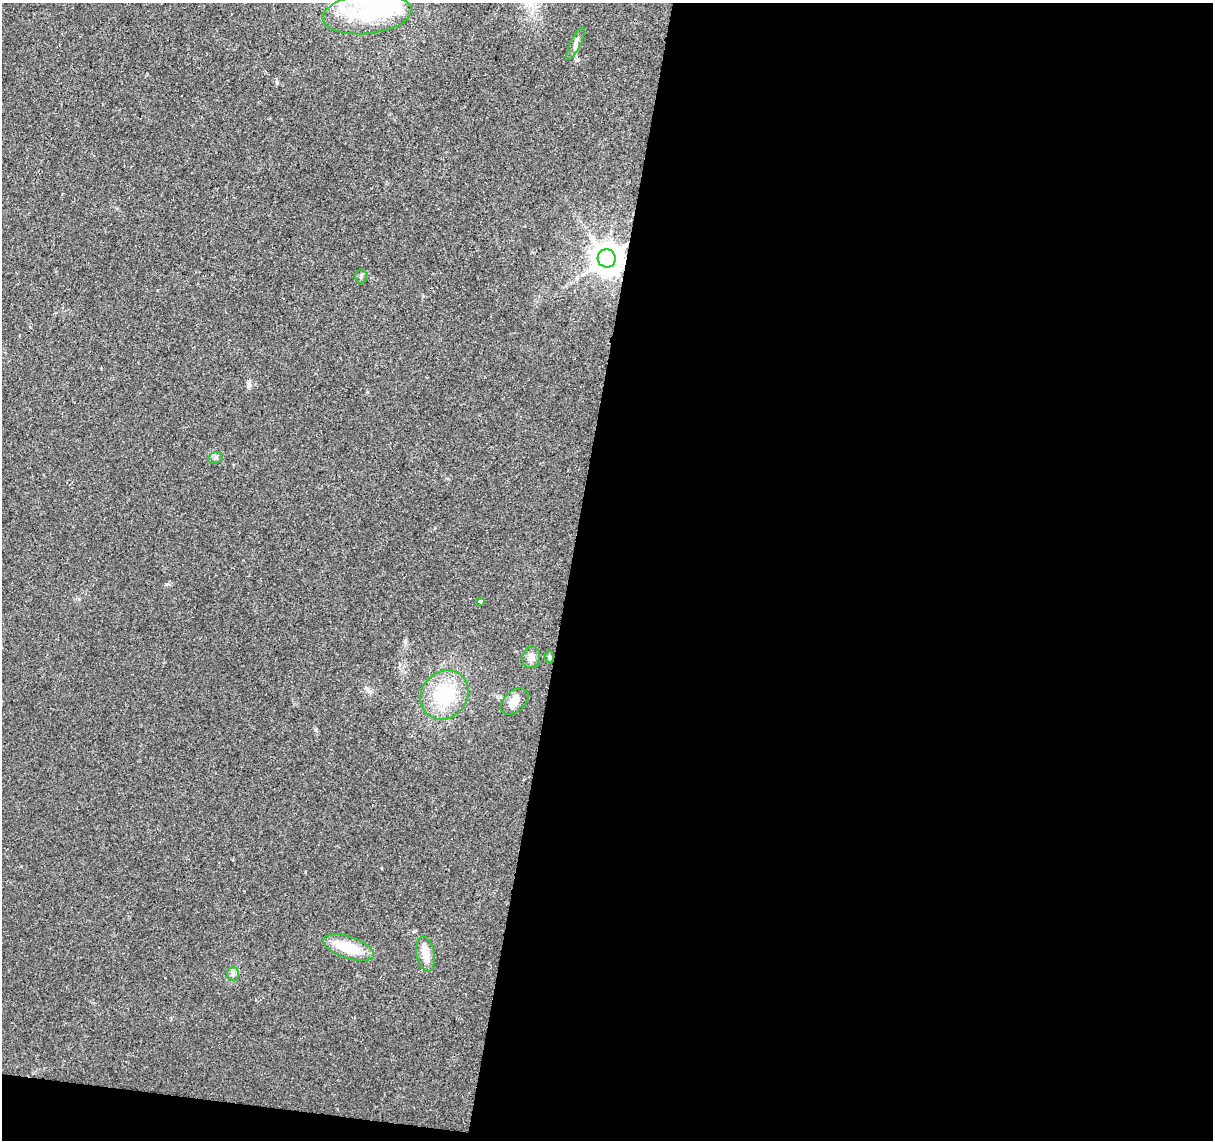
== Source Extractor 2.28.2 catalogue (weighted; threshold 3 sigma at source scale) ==
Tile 16 of 4 x 4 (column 4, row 4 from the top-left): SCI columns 3634-4844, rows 225-1362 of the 4851 x 5061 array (HDU 1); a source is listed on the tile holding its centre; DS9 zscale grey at full resolution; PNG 1215 x 1142 px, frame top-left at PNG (2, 3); each listed source drawn as its Kron ellipse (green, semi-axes under 4 px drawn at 4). Shown black and unused: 54% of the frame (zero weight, under 2 of 3 exposures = <1% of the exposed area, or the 3 px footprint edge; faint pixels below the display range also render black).
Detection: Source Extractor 2.28.2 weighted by HDU 2 'WHT'; one run over the whole footprint, this tile lists its part. Background 0.0399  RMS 0.0058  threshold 0.0263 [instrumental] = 3 sigma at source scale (4.5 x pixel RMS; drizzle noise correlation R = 1.50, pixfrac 1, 0.0396/0.0396 arcsec/px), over >= 5 px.
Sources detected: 16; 3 inside a brighter object's white glare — neither listed nor drawn; the other 13 listed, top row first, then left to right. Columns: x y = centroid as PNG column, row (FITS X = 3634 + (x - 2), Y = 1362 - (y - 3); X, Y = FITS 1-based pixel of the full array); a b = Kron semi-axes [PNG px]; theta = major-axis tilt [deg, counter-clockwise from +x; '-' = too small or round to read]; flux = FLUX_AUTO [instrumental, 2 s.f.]
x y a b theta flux
367 14 45 20 6 39
576 43 18 5 64 2.8
607 258 9 9 - 1100
361 276 7 5 87 1.2
216 458 7 5 19 1.3
481 601 3 2 - 1.2
531 657 10 9 - 3.8
549 657 6 4 89 0.92
444 695 26 23 49 37
514 702 16 10 40 5.6
349 948 26 11 -18 20
426 954 17 9 -79 7.9
233 974 6 6 - 1.5
Overlapping masked pixels (flux is a lower limit): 1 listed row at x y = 607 258
Isophote crosses this tile's border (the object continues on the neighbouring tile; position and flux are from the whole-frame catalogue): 1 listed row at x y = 367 14
Unlisted compact peaks at least as high as the median listed source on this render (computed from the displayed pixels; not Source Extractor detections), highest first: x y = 316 730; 277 82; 249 386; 368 690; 405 641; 367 392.